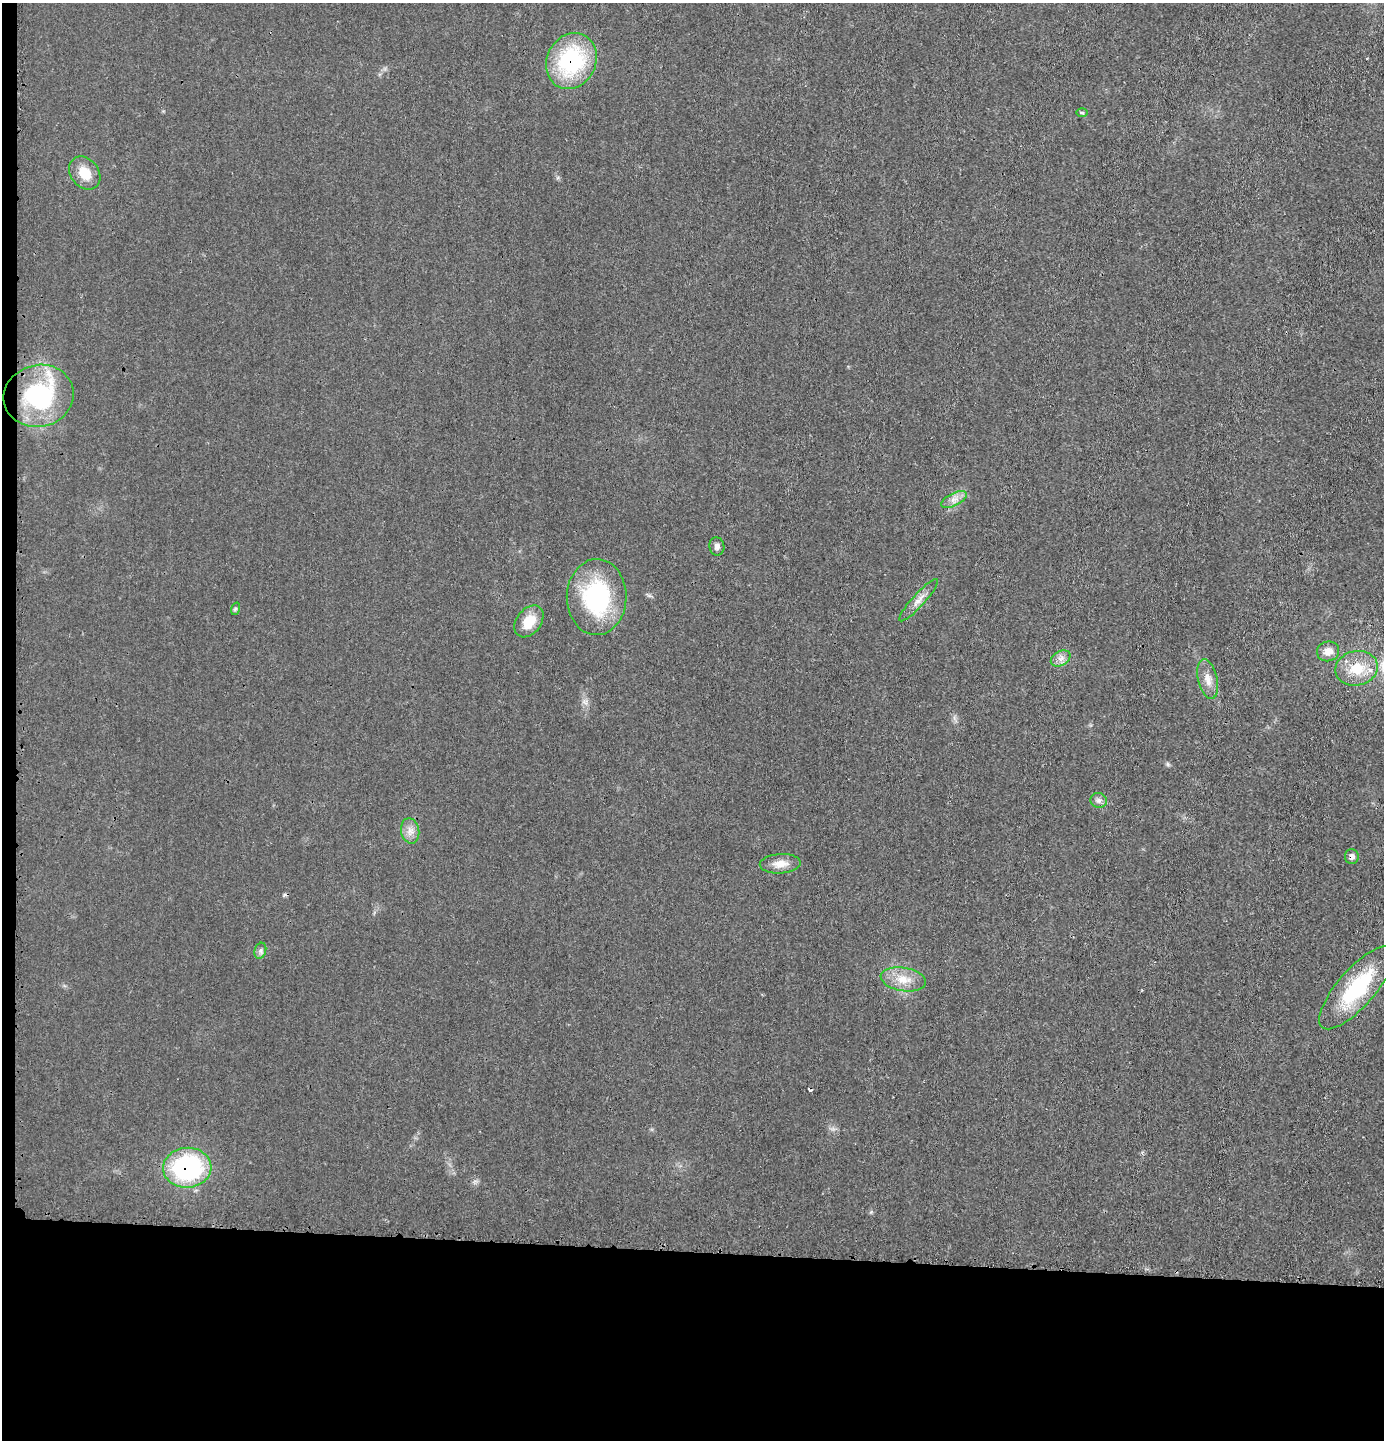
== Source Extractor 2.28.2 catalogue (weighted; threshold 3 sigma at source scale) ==
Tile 7 of 3 x 3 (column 1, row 3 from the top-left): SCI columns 103-1484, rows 3-1440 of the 4357 x 4324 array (HDU 1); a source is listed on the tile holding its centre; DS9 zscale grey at full resolution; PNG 1386 x 1442 px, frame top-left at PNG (2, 3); each listed source drawn as its Kron ellipse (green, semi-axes under 4 px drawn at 4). Shown black and unused: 14% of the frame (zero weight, under 3 of 4 exposures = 1% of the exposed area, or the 3 px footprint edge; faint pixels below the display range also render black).
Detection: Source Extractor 2.28.2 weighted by HDU 2 'WHT'; one run over the whole footprint, this tile lists its part. Background 0.0212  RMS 0.0047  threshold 0.0211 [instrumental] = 3 sigma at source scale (4.5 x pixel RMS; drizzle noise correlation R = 1.50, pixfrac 1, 0.05/0.05 arcsec/px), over >= 5 px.
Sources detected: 24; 2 cosmic-ray / hot-pixel residue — neither listed nor drawn; the other 22 listed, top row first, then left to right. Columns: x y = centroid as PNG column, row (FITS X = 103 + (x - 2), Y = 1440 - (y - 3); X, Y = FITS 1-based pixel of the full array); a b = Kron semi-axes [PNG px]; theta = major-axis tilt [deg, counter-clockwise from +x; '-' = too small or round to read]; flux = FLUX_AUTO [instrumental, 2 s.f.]
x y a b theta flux
571 61 29 24 63 50
1082 113 6 4 -1 0.66
85 173 18 14 -50 8.8
39 396 35 31 14 50
954 499 14 6 27 3.1
717 546 9 7 -82 2
597 597 38 30 89 54
919 600 28 6 48 4.1
235 609 6 4 72 0.76
529 621 18 12 52 10
1328 651 11 10 - 4.2
1061 658 10 7 29 2.6
1356 668 21 17 12 14
1208 679 20 9 -77 5
1099 800 8 7 - 1.8
410 831 13 9 -78 3.5
1352 856 7 6 - 1.9
780 864 20 10 4 5.4
260 951 8 5 73 1.4
903 979 23 11 -9 8.1
1357 988 52 18 49 40
187 1168 24 20 4 71
Overlapping masked pixels (flux is a lower limit): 3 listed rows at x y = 571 61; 1352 856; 187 1168
Unlisted compact peaks at least as high as the median listed source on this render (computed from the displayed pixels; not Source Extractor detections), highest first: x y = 1168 764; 871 1212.